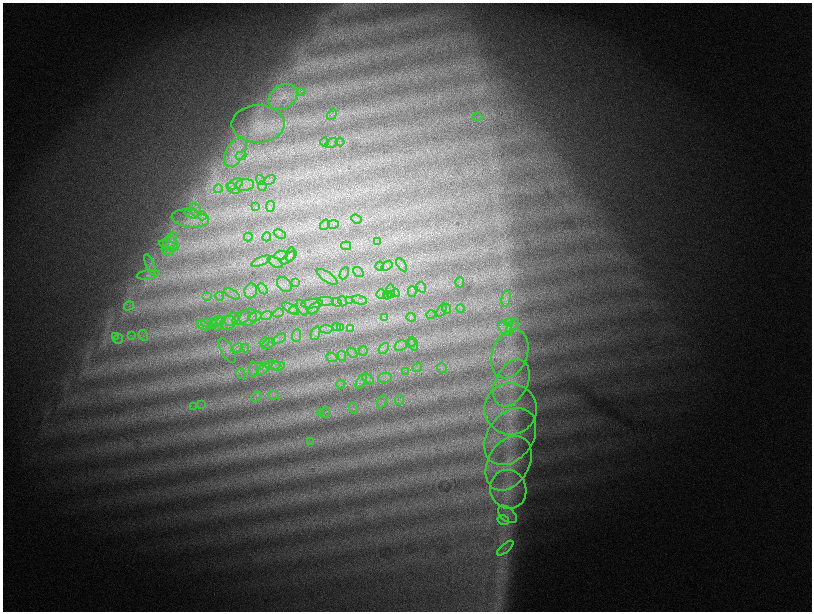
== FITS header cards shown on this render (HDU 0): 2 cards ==
NAXIS1  =                 1619
NAXIS2  =                 1219

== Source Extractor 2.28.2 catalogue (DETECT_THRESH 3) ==
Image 1619 x 1219 px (HDU 0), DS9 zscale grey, zoomed out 1/2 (1 PNG px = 2 x 2 image px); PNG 814 x 614 px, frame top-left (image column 2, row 1218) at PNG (3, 3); each listed source drawn as its Kron ellipse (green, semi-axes under 4 px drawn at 4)
Background 1520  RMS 69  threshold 208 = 3 sigma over >= 5 px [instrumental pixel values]
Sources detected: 154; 2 cannot appear on this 1/2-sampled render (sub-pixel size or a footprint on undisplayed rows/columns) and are neither listed nor drawn; the other 152 listed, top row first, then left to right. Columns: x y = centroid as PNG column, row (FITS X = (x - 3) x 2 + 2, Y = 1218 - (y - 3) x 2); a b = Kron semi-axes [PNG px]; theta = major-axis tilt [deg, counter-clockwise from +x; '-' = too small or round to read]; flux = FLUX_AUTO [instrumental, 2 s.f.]
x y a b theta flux
302 91 3 2 - 6000
283 97 16 11 35 200000
332 115 6 3 52 23000
478 117 5 2 - 11000
258 124 26 18 0 400000
324 142 4 2 - 15000
340 142 4 2 - 13000
331 143 7 3 28 30000
235 152 16 9 60 210000
241 156 5 3 - 33000
260 180 5 3 - 25000
270 180 6 3 31 33000
235 184 8 5 21 66000
245 185 9 5 6 90000
262 186 5 3 - 18000
233 188 7 3 -34 30000
218 189 4 3 - 18000
270 206 5 2 - 12000
256 207 4 2 - 14000
195 210 7 5 -64 60000
192 213 7 5 -15 60000
202 216 4 3 - 25000
190 218 19 8 -7 210000
356 219 5 2 - 16000
334 224 5 2 - 14000
325 225 5 1 - 9400
280 234 6 2 -23 15000
248 237 4 2 - 16000
267 237 4 3 - 15000
172 240 8 5 72 71000
378 241 3 2 - 10000
170 244 8 7 - 85000
169 246 10 4 -19 59000
346 246 5 2 - 18000
167 250 6 3 -22 34000
290 254 7 4 73 32000
281 255 7 3 7 38000
289 258 9 3 37 48000
261 261 10 3 23 52000
275 262 8 2 -34 32000
150 264 11 3 -68 59000
401 265 7 4 -56 34000
380 266 5 4 - 25000
387 266 6 3 37 30000
358 272 6 1 -41 11000
344 273 6 3 64 28000
148 275 11 4 8 56000
327 277 12 5 -34 65000
460 282 5 4 - 29000
296 283 4 2 - 13000
284 285 8 6 -44 68000
421 287 5 3 - 26000
263 289 6 4 -59 40000
251 291 7 6 - 75000
390 291 7 3 82 27000
412 292 5 3 - 20000
395 293 4 2 - 12000
232 294 8 3 -28 48000
381 294 5 3 - 21000
391 294 3 2 - 12000
387 295 4 2 - 10000
207 296 5 2 - 17000
220 296 4 2 - 16000
506 298 8 3 79 47000
360 300 7 2 -13 22000
326 301 8 4 -1 58000
342 301 5 3 - 19000
349 301 4 2 - 13000
337 302 5 1 - 13000
312 304 11 4 4 80000
129 306 5 3 - 27000
302 308 8 3 -63 35000
314 308 7 3 49 33000
460 308 4 2 - 16000
291 309 9 3 -30 45000
447 309 5 2 - 15000
294 310 4 3 - 26000
441 310 7 2 58 27000
278 313 5 4 - 32000
431 314 4 2 - 16000
267 315 5 4 - 40000
255 316 7 5 20 61000
248 317 9 8 - 92000
411 317 4 3 - 23000
242 318 10 5 25 88000
384 318 3 2 - 9700
232 319 8 5 36 85000
216 321 7 3 25 39000
509 322 4 3 - 25000
207 323 6 4 2 40000
228 323 8 6 26 83000
219 324 7 4 64 51000
203 325 8 2 -26 23000
213 325 4 3 - 21000
512 326 8 4 51 62000
336 327 4 3 - 19000
341 328 4 3 - 19000
351 328 3 3 - 16000
326 329 6 4 -4 41000
506 329 8 5 -45 78000
315 333 7 4 70 48000
131 335 4 2 - 14000
143 335 6 1 -59 11000
297 336 6 4 86 42000
115 337 3 2 - 12000
118 339 5 4 - 36000
279 339 8 3 28 38000
265 342 5 2 - 20000
411 343 4 2 - 17000
268 344 7 2 33 28000
413 344 7 1 -73 13000
401 346 6 5 - 48000
237 348 6 4 26 40000
245 348 4 2 - 15000
384 348 6 3 48 35000
227 350 13 6 -60 70000
363 351 4 2 - 15000
352 353 6 3 -45 27000
510 354 25 17 68 370000
342 356 5 2 - 15000
332 357 6 2 -23 19000
260 365 4 2 - 12000
273 365 7 4 1 60000
278 366 7 4 11 47000
417 368 5 2 - 14000
442 368 5 5 - 33000
264 369 7 3 46 41000
253 370 8 2 -88 24000
406 371 3 3 - 18000
241 374 5 2 - 19000
385 378 7 5 10 51000
368 379 7 4 -41 40000
361 382 8 3 60 32000
511 383 25 16 63 410000
341 384 4 3 - 20000
273 395 5 2 - 21000
256 396 6 1 35 15000
399 400 5 2 - 15000
382 401 7 4 65 41000
201 404 3 2 - 11000
193 406 4 2 - 13000
353 408 6 4 -55 38000
510 409 26 25 - 650000
320 412 4 2 - 14000
325 412 6 3 76 24000
510 437 31 22 54 660000
310 441 4 2 - 15000
509 463 29 20 59 570000
508 489 20 18 -70 420000
507 514 11 6 -41 120000
503 520 6 4 -14 48000
505 548 10 3 40 56000
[2 sub-pixel or undisplayed-footprint detections neither listed nor drawn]